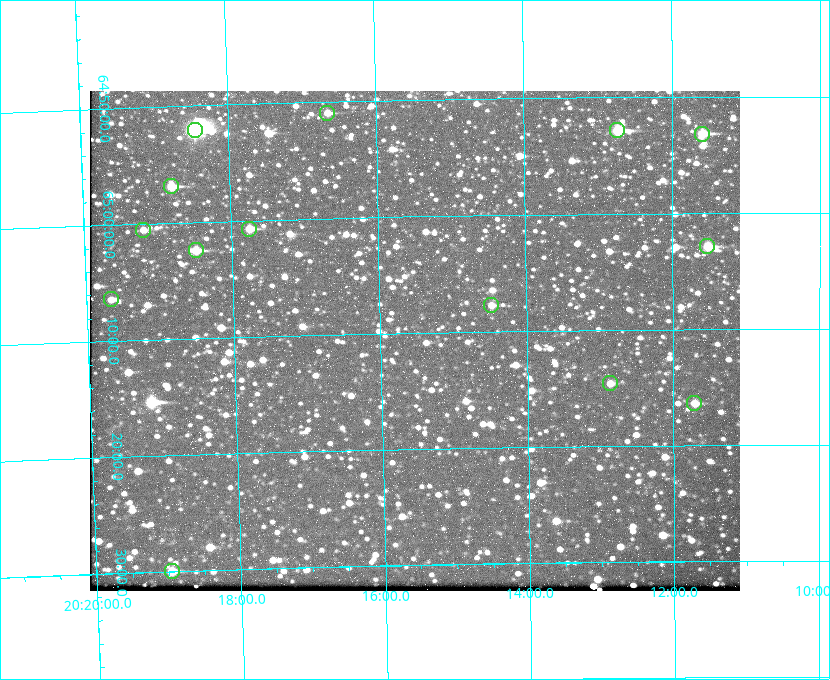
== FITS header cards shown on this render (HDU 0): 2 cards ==
NAXIS1  =                  650 / Width of table row in bytes
NAXIS2  =                  500 / Number of rows in table

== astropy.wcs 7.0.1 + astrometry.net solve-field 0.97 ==
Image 650 x 500 px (HDU 0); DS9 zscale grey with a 90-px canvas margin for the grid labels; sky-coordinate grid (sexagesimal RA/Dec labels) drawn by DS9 from the SOLVED WCS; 14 Tycho-2 reference stars matched to detected sources circled (green)
Header WCS: none
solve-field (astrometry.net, Tycho-2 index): SOLVED blind (the file carries no WCS)
Solved WCS: RA---TAN-SIP/DEC--TAN-SIP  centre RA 20:15:32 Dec +65:11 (303.88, +65.18 deg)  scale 5.17 arcsec/px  FOV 56.0' x 43.1'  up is -179 deg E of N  parity flipped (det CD > 0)
(file carries no celestial WCS; the grid is the blind solution)
Tycho-2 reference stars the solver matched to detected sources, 14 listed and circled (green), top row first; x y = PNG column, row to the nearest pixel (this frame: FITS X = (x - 90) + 1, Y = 500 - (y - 91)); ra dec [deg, ICRS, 3 dp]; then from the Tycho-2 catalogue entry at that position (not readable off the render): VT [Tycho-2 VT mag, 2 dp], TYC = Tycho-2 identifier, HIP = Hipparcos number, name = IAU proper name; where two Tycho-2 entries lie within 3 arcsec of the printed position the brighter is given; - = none
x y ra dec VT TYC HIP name
327 113 304.164 +64.849 10.65 4240-315-1 - -
195 130 304.612 +64.868 7.89 4241-1703-1 100101 -
617 130 303.184 +64.880 9.02 4240-488-1 - -
702 134 302.897 +64.886 9.40 4240-717-1 - -
171 186 304.698 +64.948 10.27 4241-1684-1 - -
249 229 304.437 +65.012 10.41 4241-1775-1 - -
143 230 304.798 +65.009 11.15 4241-1628-1 - -
707 246 302.882 +65.048 10.25 4240-98-1 - -
196 250 304.620 +65.041 10.25 4241-1573-1 - -
111 299 304.916 +65.107 11.17 4241-1518-1 - -
491 305 303.620 +65.129 11.18 4240-34-1 - -
610 383 303.217 +65.244 11.17 4240-236-1 - -
694 403 302.928 +65.273 10.74 4240-760-1 - -
172 571 304.739 +65.499 10.16 4241-1715-1 - -